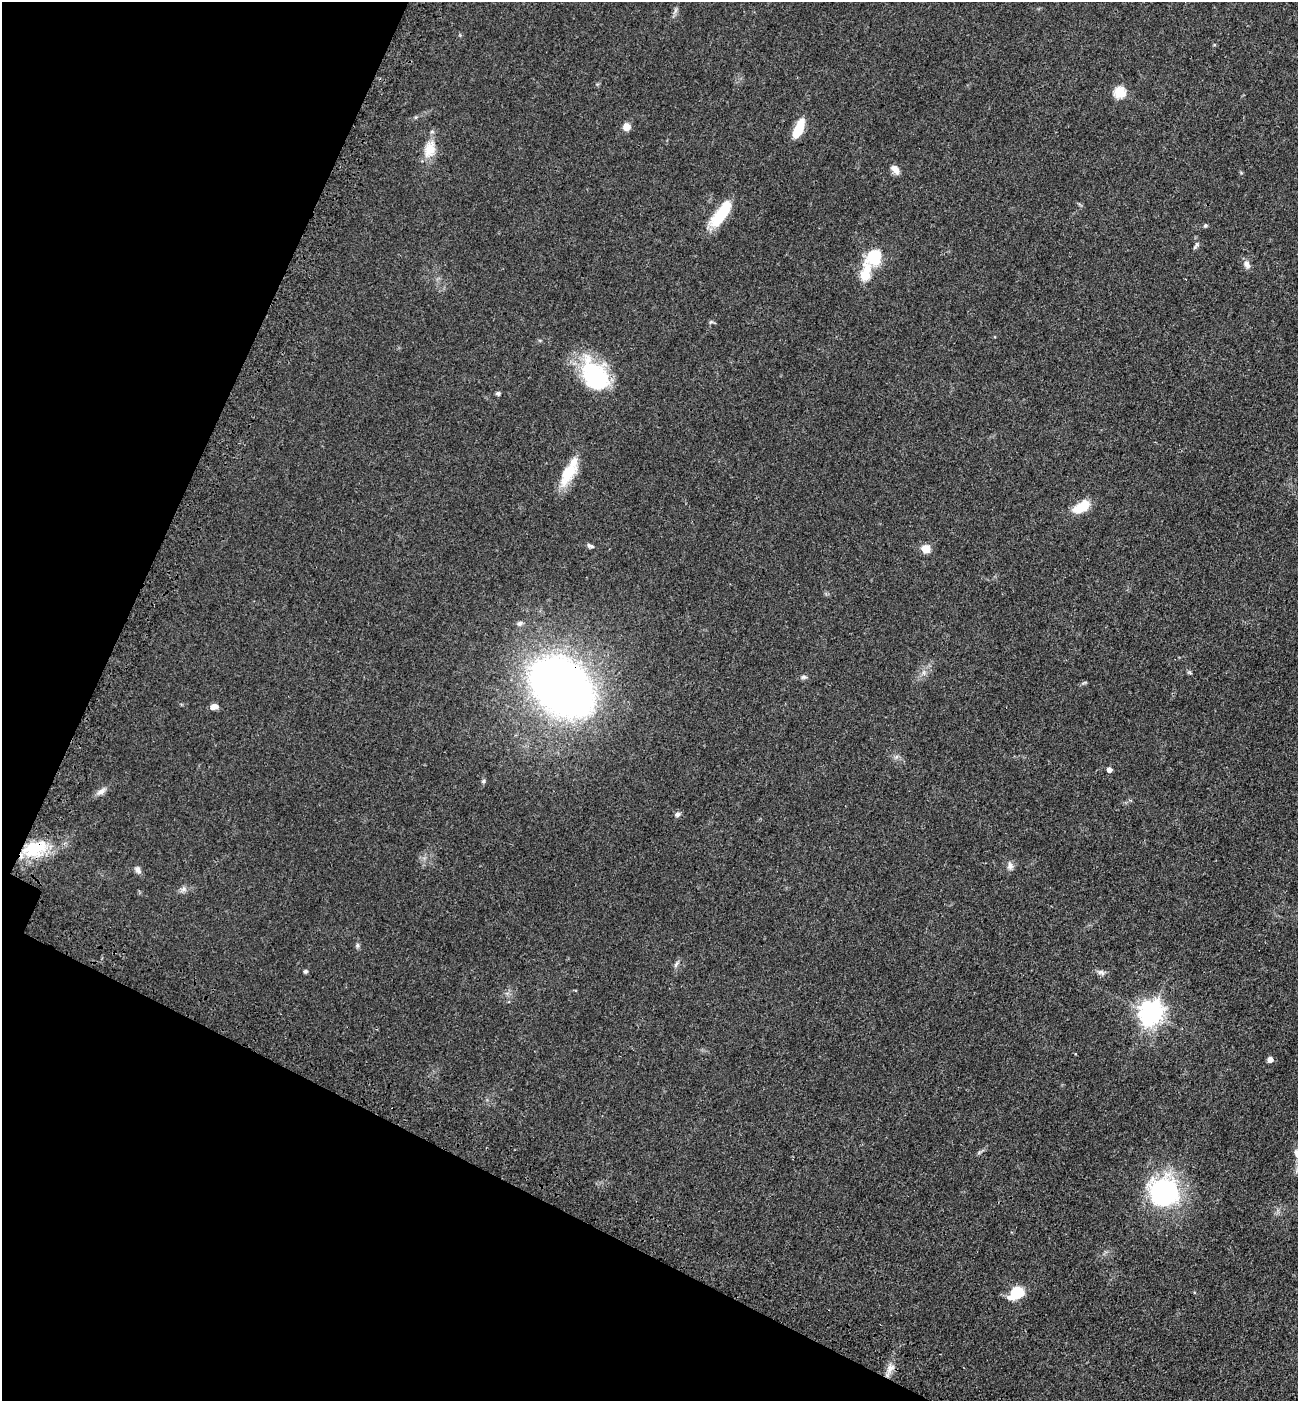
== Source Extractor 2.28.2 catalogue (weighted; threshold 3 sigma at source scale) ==
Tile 9 of 4 x 4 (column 1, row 3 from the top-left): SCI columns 230-1525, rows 1483-2881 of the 5774 x 5764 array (HDU 1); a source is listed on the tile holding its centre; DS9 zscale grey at full resolution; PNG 1300 x 1403 px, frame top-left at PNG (2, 2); no overlay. Shown black and unused: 22% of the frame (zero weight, under 3 of 4 exposures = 6% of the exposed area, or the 3 px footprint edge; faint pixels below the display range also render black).
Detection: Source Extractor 2.28.2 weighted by HDU 2 'WHT'; one run over the whole footprint, this tile lists its part. Background 0.0449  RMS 0.0053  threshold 0.0239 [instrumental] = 3 sigma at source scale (4.5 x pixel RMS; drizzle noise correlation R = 1.50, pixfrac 1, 0.05/0.05 arcsec/px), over >= 5 px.
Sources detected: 42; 1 inside a brighter listed object's ellipse — not listed separately; the other 41 listed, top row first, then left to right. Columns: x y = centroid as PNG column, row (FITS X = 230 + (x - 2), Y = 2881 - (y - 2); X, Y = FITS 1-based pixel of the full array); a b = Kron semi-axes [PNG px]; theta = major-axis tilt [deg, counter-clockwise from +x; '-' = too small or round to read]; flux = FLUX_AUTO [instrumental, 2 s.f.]
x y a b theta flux
1119 92 6 5 - 37
416 117 5 3 - 0.62
626 127 8 8 - 3.6
799 128 18 7 67 15
430 149 23 14 73 9.5
895 169 13 8 -48 3.4
721 214 33 11 54 20
1205 225 5 5 - 0.83
1197 244 8 4 58 1.1
874 256 17 12 49 20
1247 264 12 7 -69 2.5
865 275 8 5 76 28
711 322 7 3 36 0.71
595 375 41 27 -58 41
498 393 6 5 - 0.93
568 472 33 14 60 16
1081 507 18 9 33 13
590 546 10 5 -20 1.2
926 549 9 8 - 6.1
520 623 7 6 - 1.3
803 677 8 6 15 1.2
561 687 62 38 -40 450
214 707 8 5 12 3.8
1109 769 4 4 - 2.6
483 781 5 4 - 0.87
101 791 15 7 33 2.8
677 814 7 6 - 1.6
35 848 32 17 20 23
1010 866 10 7 -88 2.2
138 870 10 7 -51 1.9
183 889 8 6 22 1.8
357 945 7 4 -90 0.94
676 964 11 4 65 1.3
305 971 5 5 - 0.97
1101 972 11 7 -18 1.9
1150 1013 8 8 - 450
1270 1059 5 4 - 3.8
1297 1154 16 7 -64 3
1164 1191 36 34 -27 64
1016 1293 17 12 31 14
890 1368 12 7 35 3.2
Overlapping masked pixels (flux is a lower limit): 2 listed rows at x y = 561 687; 35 848
Isophote crosses this tile's border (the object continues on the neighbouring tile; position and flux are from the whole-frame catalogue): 1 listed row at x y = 1297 1154